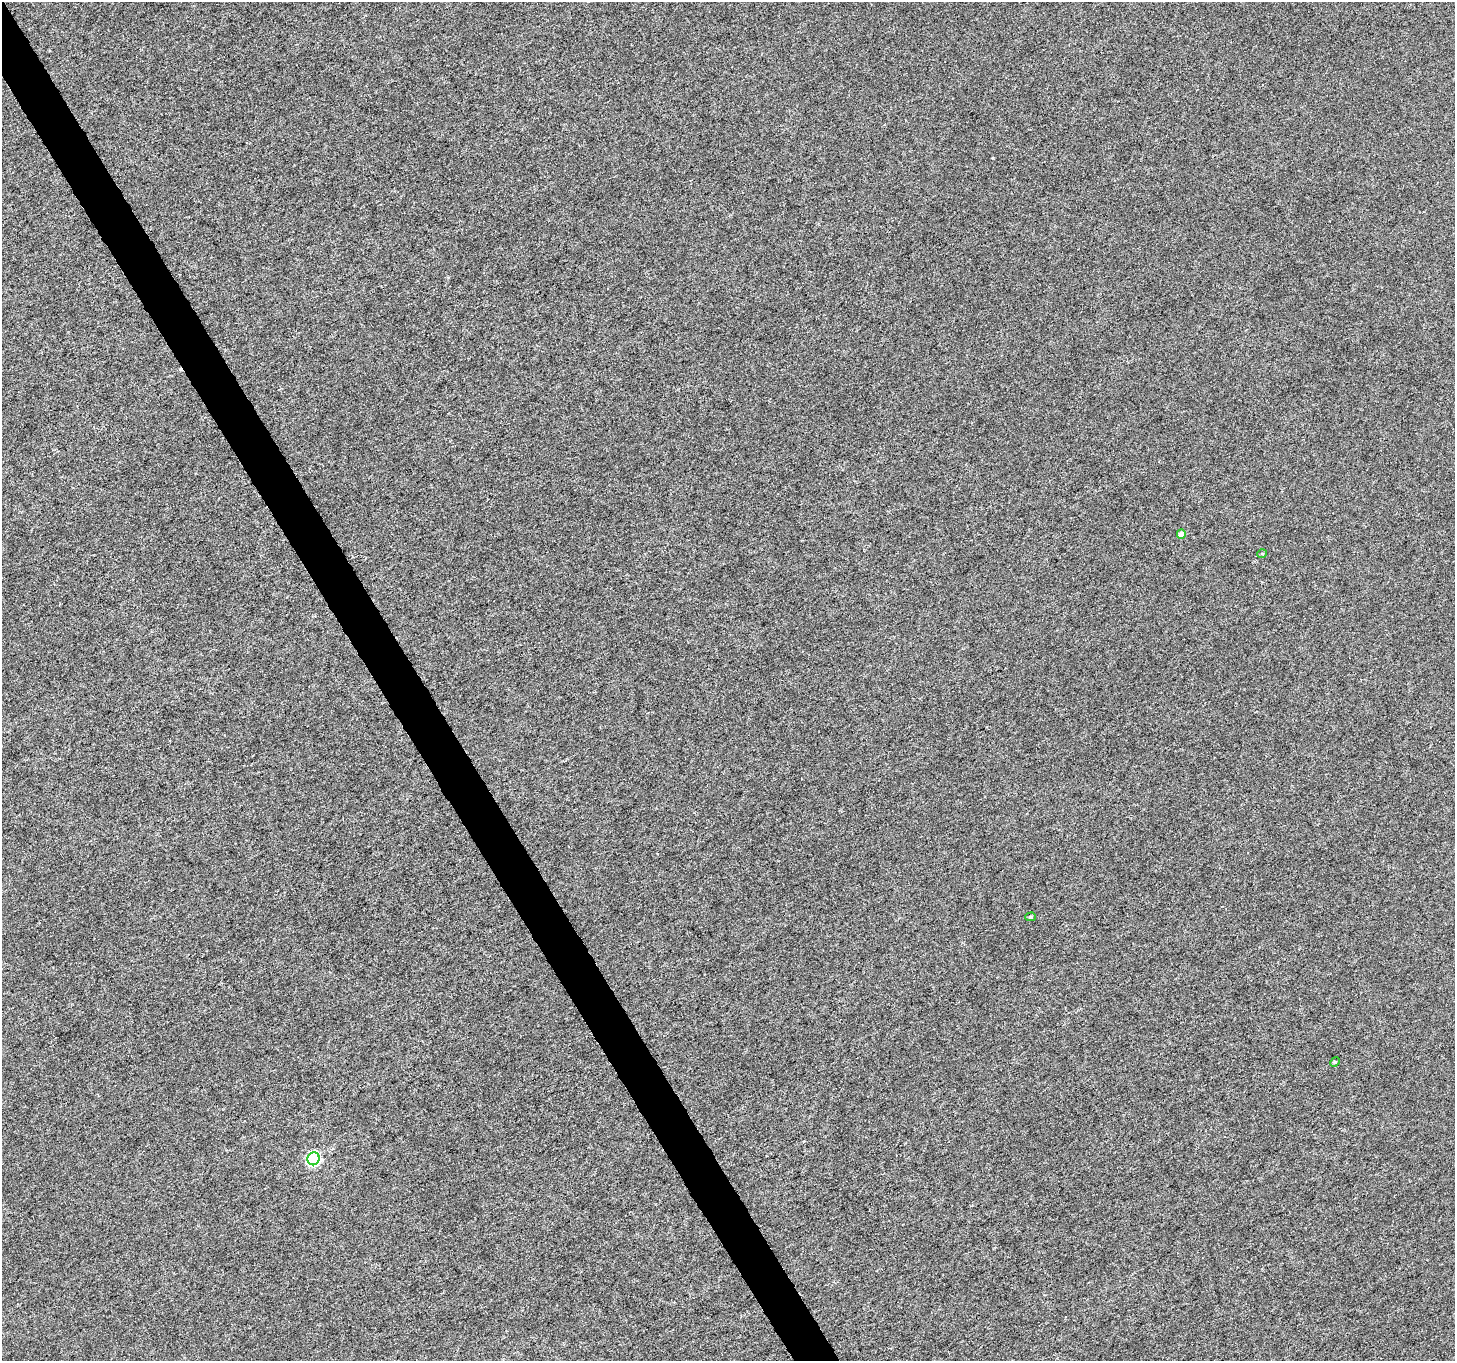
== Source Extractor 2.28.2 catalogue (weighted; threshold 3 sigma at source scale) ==
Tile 11 of 4 x 4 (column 3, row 3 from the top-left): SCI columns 2916-4368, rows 1533-2891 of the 5826 x 5721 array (HDU 1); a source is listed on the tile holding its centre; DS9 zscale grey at full resolution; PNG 1457 x 1363 px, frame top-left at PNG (2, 2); each listed source drawn as its Kron ellipse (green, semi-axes under 4 px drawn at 4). Shown black and unused: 3% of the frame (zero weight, under 4 of 8 exposures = <1% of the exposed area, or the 3 px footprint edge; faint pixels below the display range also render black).
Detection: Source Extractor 2.28.2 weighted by HDU 2 'WHT'; one run over the whole footprint, this tile lists its part. Background 8.77e-04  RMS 0.0013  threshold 0.00533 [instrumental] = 3 sigma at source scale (4.09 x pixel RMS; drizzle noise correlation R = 1.36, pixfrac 0.8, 0.0396/0.0396 arcsec/px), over >= 5 px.
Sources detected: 6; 1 cosmic-ray / hot-pixel residue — neither listed nor drawn; the other 5 listed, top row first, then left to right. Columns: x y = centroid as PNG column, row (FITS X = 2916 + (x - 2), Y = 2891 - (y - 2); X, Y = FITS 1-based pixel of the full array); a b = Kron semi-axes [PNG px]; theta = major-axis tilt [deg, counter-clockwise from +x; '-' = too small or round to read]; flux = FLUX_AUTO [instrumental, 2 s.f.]
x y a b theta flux
1181 534 4 4 - 0.96
1262 554 5 3 - 0.11
1030 917 5 4 - 0.2
1335 1062 5 4 - 0.13
314 1159 6 6 - 22